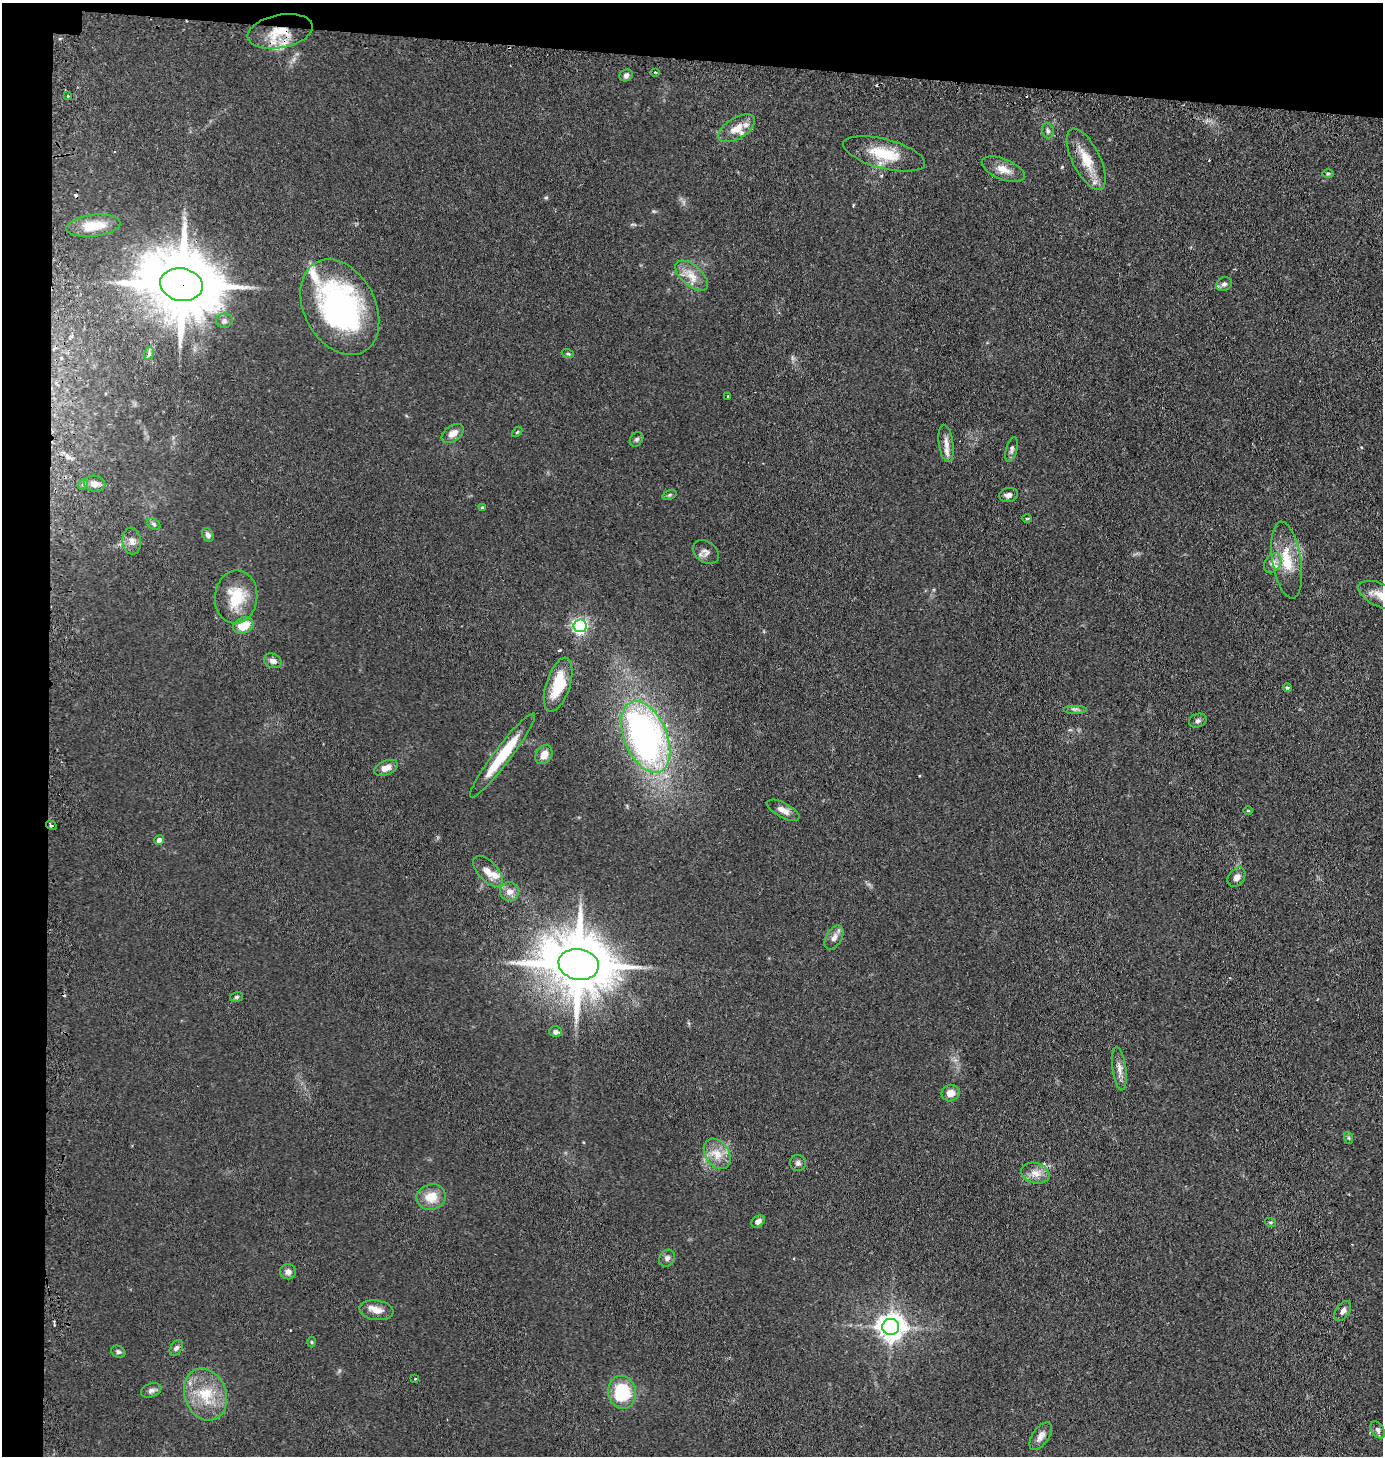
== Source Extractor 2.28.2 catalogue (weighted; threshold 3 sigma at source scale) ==
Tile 1 of 3 x 3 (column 1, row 1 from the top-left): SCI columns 128-1508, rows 2929-4382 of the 4441 x 4403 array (HDU 1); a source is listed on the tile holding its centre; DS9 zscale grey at full resolution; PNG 1385 x 1458 px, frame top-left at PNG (2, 3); each listed source drawn as its Kron ellipse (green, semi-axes under 4 px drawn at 4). Shown black and unused: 7% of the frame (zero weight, under 2 of 3 exposures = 4% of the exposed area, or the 3 px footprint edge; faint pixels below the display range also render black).
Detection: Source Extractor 2.28.2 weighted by HDU 2 'WHT'; one run over the whole footprint, this tile lists its part. Background 0.106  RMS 0.0076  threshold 0.0341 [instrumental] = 3 sigma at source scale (4.5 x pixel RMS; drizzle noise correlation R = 1.50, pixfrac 1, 0.05/0.05 arcsec/px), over >= 5 px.
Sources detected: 92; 4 cosmic-ray / hot-pixel residue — neither listed nor drawn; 5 inside a brighter listed object's ellipse — not listed separately; the other 83 listed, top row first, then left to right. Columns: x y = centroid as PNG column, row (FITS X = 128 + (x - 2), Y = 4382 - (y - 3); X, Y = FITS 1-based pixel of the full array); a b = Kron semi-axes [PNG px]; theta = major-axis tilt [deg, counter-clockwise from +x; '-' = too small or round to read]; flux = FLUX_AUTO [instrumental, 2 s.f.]
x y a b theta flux
280 31 33 16 11 28
655 72 3 2 - 0.65
626 75 7 6 - 2.2
68 96 3 3 - 1.3
737 128 20 10 31 10
1048 131 8 5 -75 1.8
884 154 42 14 -14 25
1086 159 33 14 -63 18
1003 169 23 10 -22 9
1328 173 6 4 1 0.99
93 226 27 10 7 15
692 276 20 10 -41 9.7
1224 284 8 6 23 2.3
181 285 21 16 -11 7100
340 307 51 35 -62 160
224 321 8 7 - 2.6
149 354 6 5 - 1.3
568 354 6 4 -19 0.96
728 396 3 2 - 0.83
517 432 6 3 45 0.73
453 433 12 8 35 6.2
637 439 8 6 51 1.6
946 443 19 7 -82 5.5
1012 449 13 5 75 2.4
83 484 6 4 44 1.3
95 484 11 8 -10 5.8
670 495 7 4 20 1.2
1009 495 9 7 9 3
482 508 3 3 - 1
1027 518 5 3 - 0.69
154 524 7 5 -37 1.4
208 535 7 5 -57 2.3
132 541 13 9 -83 4.6
706 552 14 10 -35 4.1
1287 560 39 14 -81 22
1273 563 11 7 58 4
1381 595 24 11 -23 11
236 597 26 21 85 25
243 625 11 8 24 16
580 626 6 6 - 210
273 661 9 7 -24 3.4
558 685 28 12 72 25
1287 688 4 4 - 1.2
1075 709 12 2 0 1.7
1198 721 9 6 21 2.1
646 737 38 21 -67 230
503 755 52 8 53 31
544 755 10 7 58 7
386 768 12 7 21 5.9
783 810 18 7 -28 4.9
1248 810 5 3 - 0.64
51 825 5 3 - 1.1
159 840 5 4 - 3
488 871 19 9 -47 7.4
1236 877 11 7 54 3.8
509 892 9 9 - 5.6
834 937 13 7 59 4
579 965 20 15 -10 5700
236 997 6 5 - 1.3
555 1032 6 5 - 2.5
1119 1069 22 7 -82 5.3
951 1093 9 8 - 6.3
1349 1138 6 4 -71 0.98
717 1154 16 12 -56 10
798 1163 8 8 - 2.1
1035 1173 14 10 -17 6.9
431 1197 15 12 19 12
758 1221 7 5 35 3.1
1270 1222 5 3 - 0.8
667 1258 9 7 50 2.4
288 1272 8 7 - 3.4
376 1310 17 9 -8 6.6
1343 1311 11 6 56 3.3
891 1327 8 8 - 840
311 1342 5 3 - 0.72
176 1348 9 6 56 2.1
118 1352 7 5 -26 1.8
415 1378 3 2 - 0.69
151 1390 10 6 20 2.6
622 1392 16 14 -78 37
205 1395 27 20 -69 26
1378 1430 9 6 -58 2.1
1041 1436 16 8 55 4.8
Overlapping masked pixels (flux is a lower limit): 3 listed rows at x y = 280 31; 181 285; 579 965
Isophote crosses this tile's border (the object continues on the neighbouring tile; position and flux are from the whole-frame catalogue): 1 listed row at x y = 1381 595